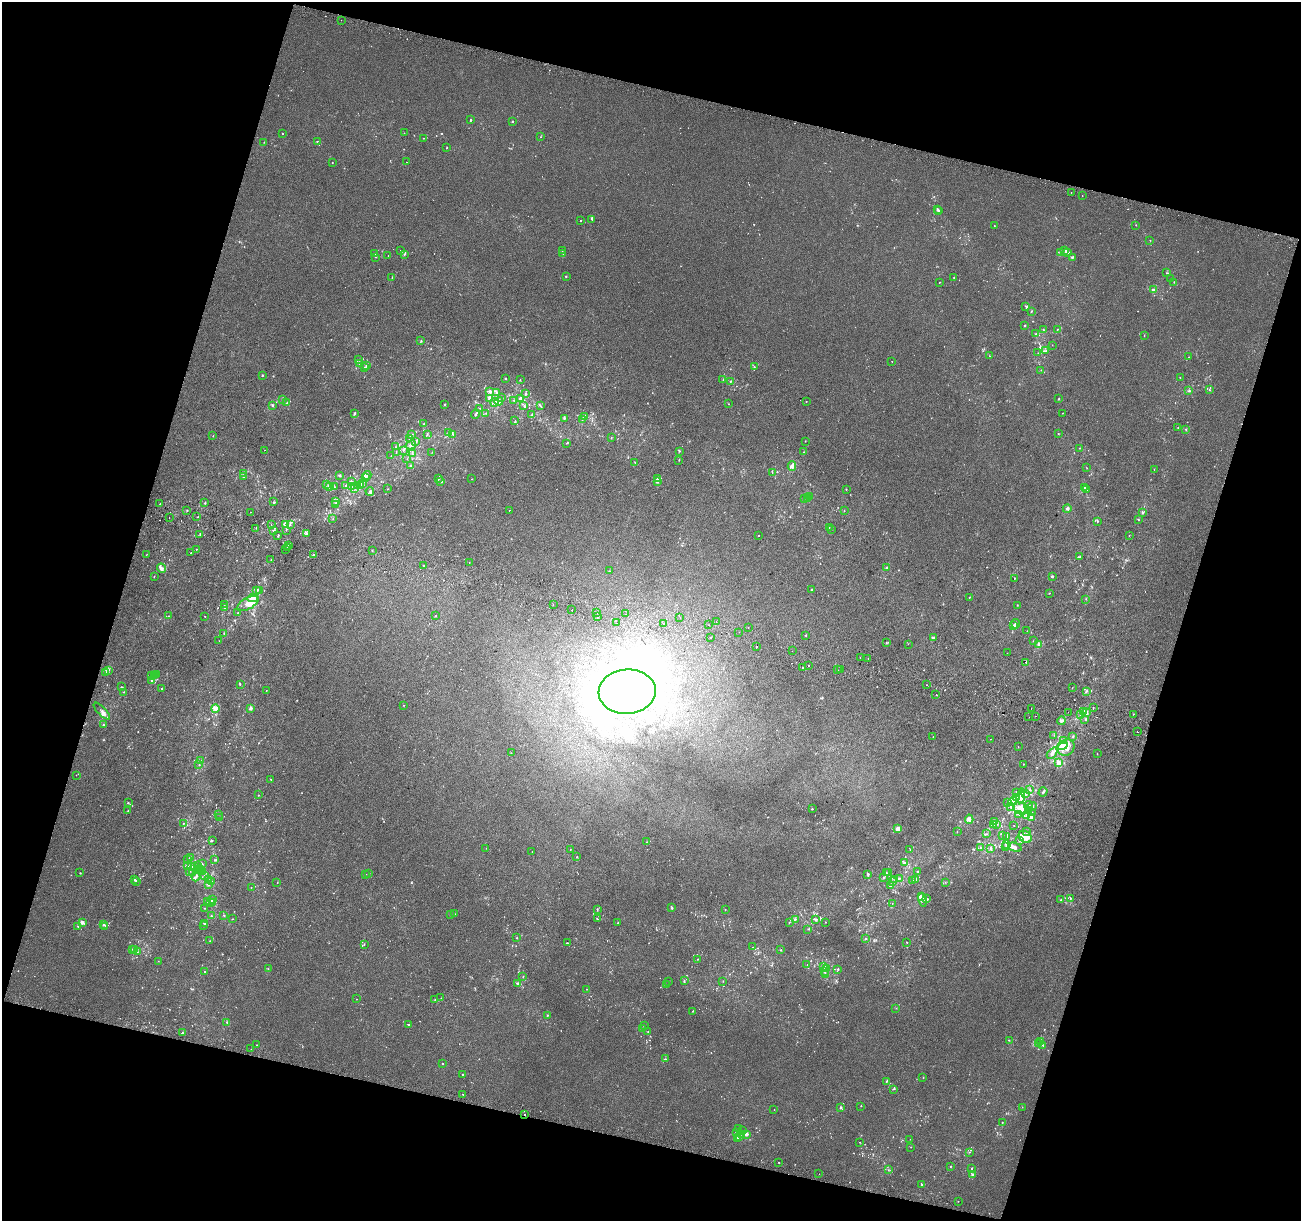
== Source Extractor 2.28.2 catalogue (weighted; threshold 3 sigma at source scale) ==
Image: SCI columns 27-5220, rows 334-5207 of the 5231 x 5470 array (HDU 1 of 3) = the unmasked area's bounding box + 8 px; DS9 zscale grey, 4 x 4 block average (1 PNG px = mean of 4 x 4 image px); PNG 1303 x 1223 px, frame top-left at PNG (2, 2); each listed source drawn as its Kron ellipse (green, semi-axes under 4 px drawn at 4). Shown black and unused: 33% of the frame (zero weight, under 2 of 3 exposures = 2% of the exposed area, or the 3 px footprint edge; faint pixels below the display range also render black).
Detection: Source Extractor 2.28.2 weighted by HDU 2 'WHT'. Background 0.00368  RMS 0.0054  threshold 0.0244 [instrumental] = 3 sigma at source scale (4.5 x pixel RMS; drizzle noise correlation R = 1.50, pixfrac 1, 0.0396/0.0396 arcsec/px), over >= 5 px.
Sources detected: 1074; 23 too faint to see at this stretch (4 x 4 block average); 2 inside a brighter object's white glare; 18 cosmic-ray / hot-pixel residue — neither listed nor drawn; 83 coinciding with a brighter row at this scale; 56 inside a brighter listed object's ellipse — not listed separately; of the other 892, all 500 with FLUX_AUTO >= 1.02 (the completeness limit of this list) listed and drawn (392 fainter detections not listed), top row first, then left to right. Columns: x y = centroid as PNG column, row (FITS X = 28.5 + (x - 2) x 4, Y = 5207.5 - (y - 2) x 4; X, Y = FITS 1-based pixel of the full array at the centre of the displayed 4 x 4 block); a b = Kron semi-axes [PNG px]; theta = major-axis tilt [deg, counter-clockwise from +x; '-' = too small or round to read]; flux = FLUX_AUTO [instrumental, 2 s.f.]
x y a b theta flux
341 20 2 2 - 1
471 119 2 2 - 1.7
512 121 2 2 - 2.5
404 133 2 2 - 1.1
282 134 2 2 - 1.3
541 137 2 2 - 1.2
423 138 2 2 - 1.2
317 141 3 2 - 1.4
264 142 2 2 - 1.1
447 148 2 2 - 1
407 162 2 2 - 1.3
332 163 2 2 - 2.2
1071 193 2 2 - 2.7
1082 196 2 2 - 5.1
937 209 3 2 - 4
939 211 2 2 - 5.5
592 219 2 2 - 2.4
580 221 2 2 - 1.6
1136 225 2 2 - 1.3
994 226 2 2 - 1.7
1150 240 2 2 - 1.9
400 251 2 2 - 2.5
562 251 2 2 - 1.2
1065 251 2 2 - 3.6
1060 252 3 2 - 3.8
1067 253 2 2 - 2.5
375 254 3 2 - 1.7
563 254 2 2 - 1.8
404 255 3 2 - 1.7
388 256 2 2 - 1.2
375 257 2 2 - 1.7
1072 257 3 2 - 4.7
1166 273 2 2 - 1.6
566 276 2 2 - 6.6
392 278 2 2 - 2.5
954 278 2 2 - 1.2
1171 279 2 2 - 1.9
939 282 2 2 - 1.1
1174 282 2 2 - 1.7
1153 290 3 2 - 5.7
1026 306 2 2 - 2.4
1031 311 2 2 - 1.2
1024 325 2 2 - 3.7
1057 329 2 2 - 1.3
1043 330 3 2 - 2.8
1036 334 2 2 - 1.9
1144 335 2 2 - 1
421 341 2 2 - 2.3
1052 345 2 2 - 1.1
1046 351 2 2 - 1.9
1038 353 2 2 - 1.3
989 356 3 2 - 1
1189 357 2 2 - 1.1
359 360 3 2 - 2.2
892 361 2 2 - 5.8
359 364 2 2 - 1.3
366 366 2 2 - 2.3
365 367 2 2 - 3.8
754 367 2 2 - 2.5
1041 370 2 2 - 1.6
262 375 2 2 - 3
505 378 2 2 - 1.8
1180 378 2 2 - 1.2
723 379 2 2 - 1.6
520 380 2 2 - 1.4
731 381 4 2 - 2.7
1209 389 2 2 - 1.6
490 391 3 2 - 5
1189 391 2 2 - 4
496 392 2 2 - 3.2
525 394 3 2 - 4
501 397 3 2 - 2.1
520 398 4 2 - 15
283 399 2 2 - 1.3
490 399 3 2 - 4.1
1059 399 2 2 - 2.1
514 400 2 2 - 2
499 401 4 4 - 17
806 401 2 2 - 1.8
495 402 4 4 - 9.2
287 403 2 2 - 1.6
445 404 2 2 - 2.2
728 404 2 2 - 1.8
273 405 2 2 - 4
524 406 2 2 - 2.6
540 406 2 2 - 2.1
480 408 3 2 - 1.6
354 413 2 2 - 4.9
486 413 2 2 - 1.7
1062 413 2 2 - 1.2
476 414 4 2 - 5.8
532 415 2 2 - 2
585 416 3 2 - 5
564 418 3 2 - 3
582 420 2 2 - 1.3
515 421 2 2 - 2
423 424 2 2 - 1.5
1178 428 2 2 - 7.4
1186 429 2 2 - 2.4
449 433 2 2 - 6.2
412 434 2 2 - 2.3
427 434 3 2 - 2.5
453 434 2 2 - 2.3
1058 434 2 2 - 1.4
213 436 2 2 - 1.2
611 438 2 2 - 1.4
409 439 3 2 - 3.6
416 441 3 2 - 2.2
805 441 2 2 - 1.3
566 443 2 2 - 1.2
411 445 5 4 - 12
396 447 2 2 - 1.2
1079 448 2 2 - 1.1
264 450 2 2 - 2.6
403 450 2 2 - 2
680 451 3 2 - 1.7
396 452 2 2 - 1.5
432 452 2 2 - 1.1
803 452 2 2 - 1.5
412 453 2 2 - 2
391 456 2 2 - 1.4
407 459 2 2 - 1.2
679 460 2 2 - 1.3
635 462 2 2 - 1.7
411 466 2 2 - 3.4
792 466 5 3 - 9.7
1087 468 2 2 - 1.3
1154 469 2 2 - 1.2
772 472 2 2 - 1.8
243 473 2 2 - 1.7
367 475 4 2 - 2.7
340 476 2 2 - 3.5
244 477 3 2 - 3.4
365 478 4 2 - 9
439 478 3 2 - 2.1
657 478 2 2 - 1.6
471 479 2 2 - 1.4
658 481 3 3 - 3.6
352 482 3 2 - 3.8
441 482 2 2 - 1.4
362 483 2 2 - 2
326 485 2 2 - 1.8
345 485 2 2 - 1.6
361 485 2 2 - 2.5
329 486 3 3 - 5.7
352 486 2 2 - 2.6
357 486 2 2 - 2.1
334 487 2 2 - 1.6
1084 488 2 2 - 2.9
355 489 2 2 - 1.5
387 489 2 2 - 1.3
846 489 2 2 - 1.8
1087 490 2 2 - 1.1
370 491 4 2 - 3.8
810 496 2 2 - 1.4
804 498 2 2 - 1.2
808 498 2 2 - 1.7
336 501 2 2 - 2.1
274 502 3 2 - 1.5
205 503 2 2 - 2.7
160 504 2 2 - 2.3
336 504 3 2 - 4.6
1067 509 4 3 - 6.8
187 510 2 2 - 2.2
509 510 2 2 - 2.8
844 511 2 2 - 1.6
250 512 2 2 - 2.1
1142 513 2 2 - 4.2
197 517 2 2 - 2.3
169 518 2 2 - 4.8
333 519 2 2 - 1.3
1138 520 2 2 - 1.2
1097 521 3 2 - 2.1
271 524 2 2 - 1.1
285 524 3 3 - 11
290 524 2 2 - 2.1
829 527 2 2 - 1.2
256 528 2 2 - 1.4
832 529 2 2 - 1.1
273 530 2 2 - 1.3
286 530 2 2 - 1.3
307 533 4 2 - 5
200 534 2 2 - 2.9
1129 535 2 2 - 1.1
278 536 2 2 - 12
758 536 2 2 - 9.4
289 545 2 2 - 3.4
288 548 2 2 - 1.6
196 549 2 2 - 1.5
285 550 2 2 - 2.6
372 550 2 2 - 2.3
191 553 2 2 - 1.7
146 555 2 2 - 1.1
314 555 2 2 - 4.1
1079 557 3 2 - 2.8
271 559 2 2 - 1.1
469 562 2 2 - 2.2
423 566 2 2 - 2.3
887 567 2 2 - 2.2
161 568 5 3 - 8.8
609 571 2 2 - 1
154 576 2 2 - 1.5
1052 577 2 2 - 4.9
1015 578 2 2 - 1.1
811 589 2 2 - 1.9
257 590 2 2 - 2.4
260 590 2 2 - 2.5
1049 593 2 2 - 1.2
969 597 2 2 - 1.6
253 598 5 3 - 48
1086 599 2 2 - 1
248 603 12 5 29 31
224 604 2 2 - 1.1
553 604 2 2 - 2.3
1017 605 2 2 - 1.2
225 607 2 2 - 2
571 610 2 2 - 5.3
597 612 2 2 - 1.4
238 613 2 2 - 1.8
626 614 2 2 - 3.5
436 615 2 2 - 1.1
168 616 2 2 - 1.1
205 616 2 2 - 2.2
597 617 2 2 - 1.6
680 617 2 2 - 1.3
716 622 2 2 - 3.4
617 623 2 2 - 3.8
663 623 2 2 - 4.1
1016 624 5 2 - 6.1
708 625 2 2 - 6
1014 625 2 2 - 8.8
748 627 2 2 - 1.6
1027 631 2 2 - 1.4
739 632 2 2 - 1.2
224 634 2 2 - 2.5
806 635 2 2 - 1.7
711 637 2 2 - 5.1
933 637 2 2 - 2.8
219 641 2 2 - 1.1
1033 641 2 2 - 1.1
886 643 2 2 - 2.2
908 644 2 2 - 1.3
1038 645 3 2 - 11
757 647 2 2 - 6.9
792 651 2 2 - 1.3
1007 653 2 2 - 4.2
860 657 2 2 - 4.5
868 659 2 2 - 3.6
1026 662 2 2 - 3.2
808 666 2 2 - 20
803 667 2 2 - 2.5
108 670 3 3 - 6.4
838 670 2 2 - 2.6
841 670 2 2 - 7.3
106 673 2 2 - 2.1
157 675 2 2 - 1.1
151 676 2 2 - 1.4
154 676 2 2 - 2.8
152 680 3 2 - 3.7
240 684 3 2 - 1.6
926 685 2 2 - 1
121 687 2 2 - 2.2
1072 688 2 2 - 1.2
161 689 2 2 - 3
266 690 2 2 - 2.9
1086 691 3 2 - 3.1
123 692 2 2 - 1.3
627 692 28 22 5 540
936 695 2 2 - 13
404 705 2 2 - 1
1093 707 2 2 - 16
215 708 4 4 - 12
1031 708 2 2 - 2.1
251 709 3 2 - 5.7
102 711 11 4 -46 11
1068 712 2 2 - 1.4
1083 712 3 2 - 4.8
1087 712 3 3 - 6
1133 714 2 2 - 1.5
1080 715 2 2 - 2.5
1035 716 2 2 - 2.7
1029 717 2 2 - 1.2
1085 719 2 2 - 1.5
1062 721 4 2 - 8.8
103 725 2 2 - 2.9
1137 732 2 2 - 2
1054 735 2 2 - 1.2
933 737 2 2 - 1.6
1073 737 3 2 - 2
990 739 2 2 - 3.4
1063 741 3 2 - 5.8
1063 745 5 3 - 61
1018 746 2 2 - 1.1
1066 748 9 7 41 33
511 753 2 2 - 1.6
1052 753 6 3 49 11
1097 753 2 2 - 1.4
200 761 2 2 - 1.1
1058 762 4 4 - 16
199 764 2 2 - 1.3
1023 764 2 2 - 1.3
76 775 2 2 - 1
271 779 2 2 - 1
1029 790 3 2 - 1.5
1043 792 5 2 - 4.2
1016 793 2 2 - 1.7
1026 794 3 2 - 3.4
258 795 2 2 - 1.2
1021 796 7 3 83 13
1016 798 3 2 - 5
1013 801 5 4 - 31
1008 802 3 2 - 5.1
128 803 2 2 - 1.8
1028 805 4 3 - 5.6
1032 806 4 2 - 2.5
1011 807 3 2 - 4.4
1020 808 7 6 - 27
812 809 2 2 - 2.1
128 810 3 2 - 1.3
1028 811 4 3 - 6.6
1032 813 2 2 - 1.5
219 814 2 2 - 1.2
1019 814 2 2 - 2.2
1027 816 2 2 - 6.7
219 817 2 2 - 1.8
1031 817 2 2 - 5.7
969 819 4 4 - 14
995 821 3 2 - 2.2
183 823 2 2 - 1.6
993 824 4 2 - 7.2
997 824 2 2 - 1.2
1014 825 2 2 - 6.7
898 828 3 2 - 14
1026 831 2 2 - 1.4
957 832 2 2 - 1.1
986 834 3 2 - 1.5
1003 836 2 2 - 1.8
1007 836 3 2 - 3.2
1025 837 7 5 -38 30
212 840 2 2 - 1.6
1019 840 2 2 - 2.2
646 842 2 2 - 2
1007 845 2 2 - 7.3
1005 847 2 2 - 1.4
1015 847 7 3 -19 11
486 848 2 2 - 2.7
980 848 3 2 - 2.4
991 848 3 2 - 3
570 849 2 2 - 1.3
910 850 2 2 - 1.5
532 851 2 2 - 2
190 857 2 2 - 2.3
577 857 2 2 - 1.9
188 860 2 2 - 1.2
215 860 2 2 - 2.4
904 863 3 2 - 4.6
202 864 2 2 - 1.4
188 865 3 2 - 4.7
197 866 2 2 - 4
191 867 2 2 - 6.2
194 867 2 2 - 1.2
201 869 2 2 - 1.1
197 870 2 2 - 1
189 871 2 2 - 2.1
202 872 2 2 - 2.8
917 872 2 2 - 3.5
80 873 2 2 - 1.4
193 873 2 2 - 4.2
886 873 3 2 - 4.4
889 873 2 2 - 2.7
366 874 2 2 - 1.2
369 874 3 2 - 3.5
868 874 3 2 - 3.9
204 875 2 2 - 1.2
196 876 5 2 - 4.8
884 877 2 2 - 1.7
899 879 3 2 - 2.7
916 879 2 2 - 6.6
134 880 2 2 - 4.2
208 880 2 2 - 1.6
895 880 2 2 - 2.2
136 881 2 2 - 4.5
212 881 2 2 - 1.3
913 881 2 2 - 1.3
893 882 3 2 - 2.2
945 882 2 2 - 1.2
277 883 2 2 - 1.2
209 885 2 2 - 3.3
891 885 4 2 - 3.2
251 887 2 2 - 2
921 897 2 2 - 19
927 899 3 3 - 4.7
1070 899 3 2 - 2.3
212 900 2 2 - 3.7
922 900 6 3 -76 10
1061 900 3 2 - 3.3
207 901 2 2 - 2.5
211 903 2 2 - 3.1
213 903 2 2 - 7.1
892 903 2 2 - 1.2
205 908 2 2 - 1.3
672 908 2 2 - 3.4
597 909 2 2 - 2.4
725 909 2 2 - 1.3
454 914 2 2 - 3.2
224 915 2 2 - 1.7
451 915 2 2 - 1.3
211 916 2 2 - 1.3
232 919 2 2 - 1.4
597 919 3 2 - 2.3
795 919 2 2 - 4.2
816 919 3 2 - 2.4
82 922 4 3 - 11
789 922 2 2 - 1.8
826 922 2 2 - 1.5
204 923 3 2 - 3
618 923 2 2 - 2
103 925 2 2 - 4
78 926 2 2 - 1.6
204 926 2 2 - 1.3
105 927 3 2 - 2
808 929 2 2 - 1.2
516 938 2 2 - 1.2
865 938 2 2 - 1.6
210 941 2 2 - 1.1
907 942 2 2 - 1.5
567 943 2 2 - 3.4
364 944 2 2 - 2
753 947 2 2 - 1.1
133 949 2 2 - 3.4
135 950 3 2 - 3.2
781 950 2 2 - 2
137 951 3 2 - 1.4
698 959 2 2 - 1.4
158 961 2 2 - 1.2
807 965 2 2 - 1.5
824 966 3 2 - 4.3
826 968 3 2 - 2.9
268 969 2 2 - 1.1
837 969 2 2 - 1.7
205 971 2 2 - 1.2
824 972 2 2 - 1.9
826 975 2 2 - 1.2
523 977 2 2 - 1.4
684 981 3 2 - 2.9
723 981 2 2 - 1.3
669 982 2 2 - 1.1
517 983 3 2 - 4.6
667 985 3 2 - 5.7
586 989 2 2 - 1.4
441 998 2 2 - 2
356 999 2 2 - 1.3
435 1000 3 2 - 3.1
896 1008 2 2 - 1.2
692 1011 2 2 - 2
547 1015 2 2 - 1.4
227 1022 3 2 - 2.3
409 1025 2 2 - 2.7
645 1026 3 2 - 1.3
643 1029 2 2 - 1.5
648 1032 2 2 - 2.8
182 1033 2 2 - 1.6
1009 1040 2 2 - 1.6
1041 1041 4 2 - 11
1039 1043 2 2 - 1.3
256 1045 2 2 - 1.2
1043 1045 2 2 - 2
251 1049 2 2 - 1
665 1059 3 2 - 2.9
443 1064 2 2 - 4.4
462 1075 2 2 - 1.6
923 1077 2 2 - 2.5
886 1081 2 2 - 2.1
894 1089 2 2 - 1.5
463 1094 2 2 - 2.2
861 1106 2 2 - 1.3
841 1107 3 2 - 2.1
1022 1107 2 2 - 1.1
774 1109 2 2 - 1.1
524 1114 2 2 - 2.3
1002 1122 2 2 - 1.3
738 1129 2 2 - 1.6
743 1131 2 2 - 3
736 1133 3 2 - 6.5
746 1134 3 2 - 11
742 1135 2 2 - 1.2
739 1136 2 2 - 3.6
738 1138 2 2 - 1.2
910 1139 2 2 - 1.1
860 1142 2 2 - 1.4
911 1147 2 2 - 1.3
969 1152 2 2 - 1.1
779 1162 2 2 - 3
950 1166 2 2 - 1.6
972 1168 3 2 - 2.5
888 1170 2 2 - 1.6
819 1174 2 2 - 4.2
972 1175 3 2 - 4.3
922 1184 2 2 - 2.4
958 1201 2 2 - 1.1
Overlapping masked pixels (flux is a lower limit): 1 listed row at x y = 524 1114
Diffuse or blended objects may show on this block-average render without a row.